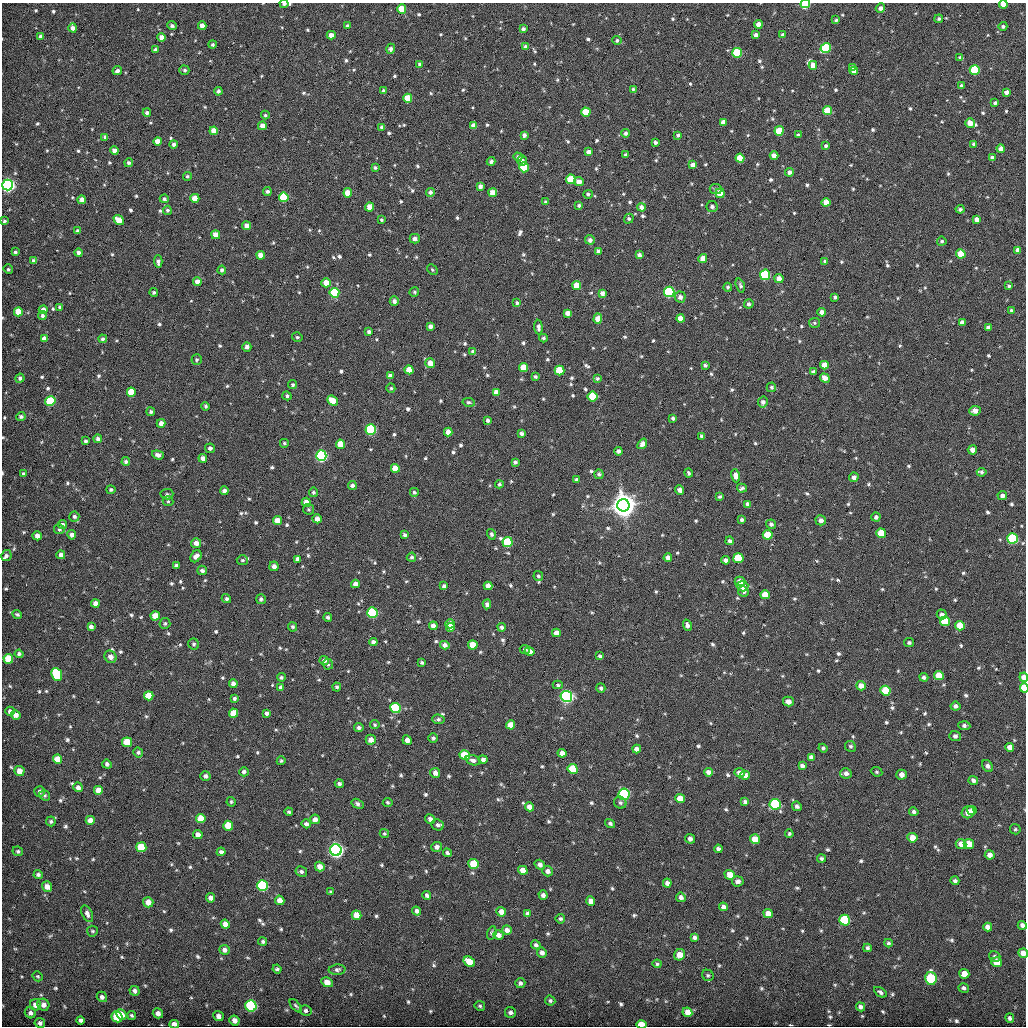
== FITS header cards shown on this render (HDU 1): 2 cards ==
NAXIS1  =                 2048 / fastest changing axis
NAXIS2  =                 2048 / next to fastest changing axis

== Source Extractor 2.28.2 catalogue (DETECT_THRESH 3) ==
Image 2048 x 2048 px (HDU 1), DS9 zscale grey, zoomed out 1/2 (1 PNG px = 2 x 2 image px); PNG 1028 x 1028 px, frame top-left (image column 1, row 2047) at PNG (2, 3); each listed source drawn as its Kron ellipse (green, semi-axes under 4 px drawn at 4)
Background 313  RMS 4.7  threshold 14.1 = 3 sigma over >= 5 px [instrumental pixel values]
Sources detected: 1305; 1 cannot appear on this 1/2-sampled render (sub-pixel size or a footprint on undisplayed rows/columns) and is neither listed nor drawn; of the other 1304, the 500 brightest by FLUX_AUTO listed and drawn (804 fainter detections omitted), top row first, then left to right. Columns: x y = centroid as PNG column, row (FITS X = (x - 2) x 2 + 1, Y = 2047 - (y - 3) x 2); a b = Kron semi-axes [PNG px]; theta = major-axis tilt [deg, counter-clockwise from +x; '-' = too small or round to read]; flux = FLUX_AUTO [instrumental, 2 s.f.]
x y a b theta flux
284 4 4 3 - 3.4e+03
805 4 5 4 - 7.3e+04
1003 4 4 4 - 9.1e+03
880 8 5 4 - 5.0e+03
402 9 4 4 - 2.7e+04
939 19 4 4 - 2.3e+03
836 20 4 3 - 2.2e+03
758 24 4 4 - 8.8e+03
172 26 5 4 - 3.0e+03
202 26 4 4 - 7.1e+03
347 26 4 3 - 2.6e+03
1003 26 4 4 - 2.3e+03
73 28 4 4 - 5.0e+03
523 29 3 3 - 3.1e+03
331 35 4 4 - 7.7e+03
756 35 3 3 - 3.3e+03
783 35 4 4 - 2.2e+03
40 36 3 3 - 3.0e+03
162 37 4 4 - 8.6e+03
617 40 4 4 - 2.3e+03
212 45 4 4 - 2.5e+03
525 46 4 4 - 2.8e+03
826 48 5 5 - 7.1e+04
155 49 4 4 - 2.5e+03
391 49 5 4 - 3.4e+03
737 53 5 5 - 6.3e+04
960 58 4 3 - 2.5e+03
420 64 3 3 - 2.7e+03
813 65 4 4 - 1.0e+04
853 68 4 3 - 4.4e+03
184 70 5 4 - 2.8e+03
975 70 5 5 - 6.8e+04
117 71 5 4 - 3.2e+03
854 71 4 4 - 7.2e+03
961 85 4 4 - 2.1e+03
633 89 4 3 - 2.1e+03
218 91 4 4 - 3.7e+03
383 91 4 3 - 3.6e+03
1006 92 4 4 - 5.1e+03
408 98 4 4 - 2.3e+04
995 103 3 3 - 2.2e+03
828 111 4 4 - 3.1e+04
147 112 4 4 - 3.1e+03
586 112 4 4 - 3.5e+04
265 115 4 4 - 2.1e+03
723 122 4 4 - 5.7e+03
970 123 5 4 - 1.3e+04
262 126 4 4 - 8.6e+03
474 126 4 4 - 1.1e+04
382 127 4 3 - 3.3e+03
214 131 4 4 - 1.5e+04
779 131 4 4 - 3.2e+04
626 133 4 4 - 3.1e+03
524 135 4 4 - 3.9e+03
678 135 3 3 - 2.7e+03
798 135 4 4 - 2.6e+03
105 137 4 4 - 3.1e+03
158 141 4 4 - 1.1e+04
655 142 3 3 - 3.0e+03
174 144 4 4 - 3.2e+03
974 144 4 4 - 2.5e+03
826 146 4 4 - 2.6e+03
1001 149 4 4 - 7.3e+03
114 151 4 4 - 7.1e+03
588 152 4 4 - 6.8e+03
625 155 3 3 - 2.1e+03
774 155 4 4 - 8.4e+03
518 157 4 4 - 3.3e+03
992 157 4 3 - 2.5e+03
740 158 4 4 - 2.0e+04
491 161 4 3 - 3.1e+03
522 161 5 4 - 3.8e+03
129 163 4 4 - 3.0e+03
693 165 4 4 - 8.6e+03
524 167 5 4 - 4.2e+04
375 168 3 3 - 2.1e+03
789 172 4 4 - 5.3e+03
187 176 4 4 - 2.5e+03
571 179 5 5 - 4.5e+04
579 181 5 4 - 7.9e+03
8 185 5 5 - 4.3e+05
480 186 4 3 - 4.2e+03
716 189 6 5 - 2.2e+03
267 191 4 4 - 3.0e+03
430 192 4 4 - 3.3e+03
348 193 4 4 - 1.8e+04
493 193 4 4 - 1.3e+04
720 193 5 4 - 1.5e+04
588 194 5 4 - 2.5e+03
284 197 5 5 - 5.6e+04
195 198 4 4 - 1.7e+04
164 199 4 4 - 2.9e+03
82 200 4 4 - 7.3e+03
546 202 4 3 - 2.5e+03
826 202 4 4 - 1.2e+04
579 205 4 4 - 2.1e+03
369 207 4 4 - 1.1e+04
641 207 4 4 - 5.5e+03
712 207 5 5 - 4.0e+03
960 209 4 4 - 2.7e+03
167 210 4 4 - 2.4e+03
629 219 5 4 - 2.4e+03
977 219 4 4 - 5.7e+03
119 220 6 4 -39 1.7e+04
381 220 4 3 - 2.2e+03
4 221 4 3 - 2.5e+03
246 226 4 4 - 7.6e+03
77 231 4 4 - 2.9e+03
216 235 4 4 - 1.1e+04
415 239 5 5 - 5.7e+03
590 240 5 4 - 4.4e+03
942 241 4 4 - 2.1e+03
1018 250 4 4 - 4.9e+03
598 251 4 4 - 4.0e+03
15 252 4 4 - 2.4e+03
79 253 4 4 - 5.2e+03
961 254 4 4 - 2.8e+04
261 255 4 4 - 1.1e+04
639 255 4 3 - 3.9e+03
703 258 4 4 - 1.2e+04
33 261 4 4 - 4.1e+03
825 261 3 3 - 2.6e+03
158 262 6 3 -87 3.8e+03
8 269 5 4 - 2.2e+03
222 270 4 4 - 3.5e+03
432 270 6 4 -47 2.2e+03
765 275 5 5 - 1.1e+05
779 279 4 4 - 8.8e+03
197 282 4 4 - 8.3e+03
326 283 4 4 - 1.6e+04
577 285 4 4 - 1.7e+04
740 285 7 3 -71 2.6e+03
1009 286 4 3 - 2.1e+03
728 287 4 4 - 2.3e+03
154 292 4 4 - 2.2e+03
414 292 5 4 - 2.4e+03
669 292 5 5 - 1.6e+05
334 293 5 5 - 6.8e+04
602 293 4 4 - 5.0e+03
680 297 5 5 - 5.2e+03
835 297 4 4 - 2.6e+03
394 301 5 4 - 5.4e+03
517 303 4 4 - 2.7e+03
749 304 5 4 - 3.4e+03
60 307 4 3 - 2.6e+03
43 310 4 4 - 7.4e+03
1012 310 4 3 - 2.2e+03
18 312 4 4 - 2.7e+04
822 312 4 4 - 7.0e+03
568 313 4 4 - 7.2e+03
42 315 4 4 - 2.8e+03
598 319 5 4 - 1.1e+04
681 319 4 4 - 1.2e+04
962 322 4 4 - 5.5e+03
814 323 5 5 - 2.2e+03
430 326 4 4 - 5.2e+03
538 327 7 4 -85 4.0e+03
988 328 4 4 - 5.2e+03
369 332 4 4 - 3.2e+03
297 337 5 4 - 2.5e+03
543 338 4 4 - 2.3e+03
44 339 4 4 - 8.1e+03
103 339 4 4 - 3.2e+03
247 347 4 4 - 4.9e+03
473 352 4 3 - 3.3e+03
197 360 5 5 - 2.7e+03
430 363 5 4 - 1.0e+04
705 365 4 4 - 2.4e+03
824 365 4 4 - 1.1e+04
524 367 4 4 - 2.2e+04
409 370 4 4 - 1.9e+04
559 371 5 5 - 3.8e+04
813 372 4 4 - 3.0e+03
390 376 4 4 - 5.2e+03
535 377 4 4 - 2.7e+03
20 378 4 4 - 3.7e+03
825 378 5 4 - 7.3e+03
597 379 4 4 - 2.2e+03
293 385 4 4 - 2.1e+03
771 387 5 4 - 2.2e+03
391 388 4 4 - 2.1e+03
131 392 4 4 - 2.8e+04
496 392 4 4 - 6.4e+03
287 396 4 4 - 2.9e+03
593 396 5 5 - 4.0e+04
50 401 5 5 - 5.2e+04
333 401 6 4 -42 2.0e+04
469 402 6 4 -11 2.2e+03
763 402 5 5 - 4.6e+03
205 406 4 4 - 2.3e+03
975 411 6 5 - 8.1e+03
151 412 4 4 - 3.1e+03
21 416 4 4 - 2.8e+03
673 418 4 3 - 2.6e+03
488 420 4 4 - 3.3e+03
161 423 4 4 - 7.3e+03
371 429 5 5 - 1.6e+05
448 432 4 4 - 1.0e+04
522 434 4 3 - 3.5e+03
702 436 3 3 - 2.4e+03
98 439 4 4 - 3.9e+03
86 441 4 4 - 2.8e+03
284 443 4 4 - 2.1e+03
340 444 4 4 - 1.7e+04
642 444 6 4 52 6.6e+03
210 448 5 4 - 4.8e+03
972 450 4 4 - 7.6e+03
618 451 4 4 - 3.7e+03
158 455 6 4 -19 4.7e+03
321 456 5 5 - 2.3e+05
203 458 4 4 - 6.5e+03
126 462 4 4 - 3.6e+03
515 462 4 4 - 2.7e+03
395 468 4 4 - 1.8e+04
982 472 5 4 - 2.2e+03
689 473 5 3 - 2.1e+03
23 474 4 4 - 2.4e+03
599 474 4 4 - 2.6e+03
735 476 7 4 -73 6.4e+03
854 477 5 4 - 4.3e+03
576 480 4 3 - 2.8e+03
499 484 4 4 - 2.2e+03
352 486 4 4 - 3.9e+03
742 488 5 4 - 2.5e+03
111 490 4 4 - 2.4e+03
680 490 5 4 - 6.9e+03
224 491 4 4 - 6.1e+03
313 492 4 4 - 2.4e+03
414 492 4 4 - 2.5e+03
167 494 6 5 - 2.5e+03
1002 496 5 4 - 4.1e+03
719 497 4 3 - 2.1e+03
168 501 5 5 - 2.1e+03
306 502 5 4 - 1.3e+04
748 504 4 4 - 4.3e+03
623 505 6 6 - 3.1e+06
309 509 5 5 - 2.1e+03
74 517 5 5 - 2.8e+03
876 517 4 4 - 3.4e+03
317 519 4 4 - 7.2e+03
742 520 4 4 - 3.0e+03
821 520 5 5 - 5.5e+03
277 521 4 4 - 1.4e+04
771 524 5 4 - 3.5e+03
62 525 4 4 - 3.8e+03
59 529 5 5 - 2.7e+03
881 533 5 4 - 2.9e+04
491 534 5 4 - 3.0e+03
72 535 4 4 - 6.5e+03
405 535 3 3 - 2.9e+03
768 535 5 4 - 3.1e+04
37 536 4 4 - 7.1e+03
1013 538 5 5 - 1.3e+05
730 541 4 4 - 3.7e+03
508 542 5 5 - 7.2e+04
196 543 5 5 - 8.2e+03
6 555 6 5 - 3.2e+03
61 555 4 4 - 5.4e+03
196 556 6 5 - 7.4e+03
411 557 5 4 - 2.2e+03
668 558 4 4 - 6.4e+03
738 558 5 5 - 4.7e+04
297 559 4 4 - 5.6e+03
242 560 5 5 - 2.4e+03
726 560 4 4 - 5.8e+03
176 566 4 4 - 3.7e+03
274 566 5 4 - 6.3e+03
202 570 5 5 - 3.7e+03
538 576 5 4 - 2.6e+03
740 581 5 5 - 8.6e+03
355 584 4 4 - 8.1e+03
444 586 4 4 - 3.0e+03
488 586 4 4 - 7.8e+03
742 586 6 5 - 1.2e+04
743 591 5 5 - 5.2e+03
765 595 5 4 - 1.7e+04
226 599 5 4 - 2.7e+03
261 599 5 4 - 3.3e+03
95 603 4 4 - 8.5e+03
487 604 5 4 - 4.6e+03
372 613 5 5 - 1.1e+05
17 614 5 4 - 2.8e+03
942 614 5 4 - 3.9e+03
155 616 4 4 - 1.5e+04
328 617 4 4 - 2.3e+03
945 621 5 5 - 5.0e+04
165 623 5 5 - 2.4e+03
450 624 4 4 - 7.0e+03
687 625 6 4 -72 4.9e+03
433 626 4 4 - 6.3e+03
960 626 5 4 - 2.9e+04
91 627 4 4 - 4.1e+03
293 627 4 4 - 2.2e+03
450 627 5 4 - 8.1e+03
502 627 4 4 - 3.1e+03
556 633 4 4 - 7.7e+03
373 642 4 4 - 4.7e+03
909 643 5 4 - 2.8e+03
194 644 6 5 - 2.5e+03
445 645 4 4 - 4.8e+03
473 645 4 4 - 2.2e+04
525 649 5 4 - 2.7e+03
530 651 5 4 - 7.6e+03
19 654 4 4 - 3.2e+03
600 656 4 3 - 2.4e+03
110 657 6 5 - 6.4e+03
8 659 5 5 - 3.3e+04
324 661 5 4 - 4.0e+03
422 662 4 3 - 2.2e+03
328 664 5 5 - 2.2e+03
57 674 7 5 -68 7.3e+04
939 676 5 4 - 2.5e+04
281 677 4 4 - 2.3e+03
924 677 4 4 - 3.4e+03
1024 677 4 4 - 7.6e+03
233 683 4 4 - 5.5e+03
558 685 5 4 - 2.1e+03
861 686 5 4 - 1.0e+04
281 687 4 4 - 3.7e+03
337 687 4 4 - 3.1e+03
601 688 5 4 - 2.8e+03
1024 688 5 4 - 3.2e+04
885 691 5 5 - 4.6e+04
149 696 5 4 - 2.4e+04
566 696 6 5 - 3.7e+05
234 698 4 3 - 2.4e+03
788 702 5 5 - 8.4e+03
956 706 5 4 - 4.0e+03
395 708 5 5 - 1.1e+05
10 711 5 4 - 5.5e+03
234 713 4 4 - 2.1e+04
266 713 3 3 - 3.1e+03
16 715 5 4 - 8.1e+03
438 719 6 4 -6 3.1e+03
375 725 5 4 - 2.1e+03
511 725 4 4 - 1.5e+04
964 726 6 4 -5 3.7e+03
359 728 5 4 - 3.6e+03
955 736 6 5 - 4.7e+03
433 738 5 4 - 2.8e+03
371 740 5 5 - 7.4e+03
407 740 5 4 - 7.1e+03
127 742 5 5 - 3.2e+04
850 746 5 5 - 2.5e+03
1010 747 4 4 - 8.5e+03
823 748 4 4 - 2.3e+03
637 749 4 4 - 7.1e+03
138 752 5 5 - 2.9e+03
562 753 4 4 - 7.8e+03
465 755 5 5 - 3.1e+04
811 757 4 4 - 5.0e+03
57 759 4 4 - 1.7e+04
473 760 7 5 -18 4.6e+03
483 760 4 4 - 4.6e+03
281 761 4 4 - 2.3e+03
107 764 5 4 - 3.7e+03
802 766 4 4 - 4.0e+03
988 766 6 5 - 4.2e+03
573 769 5 5 - 4.3e+04
19 771 5 5 - 1.1e+04
244 772 4 4 - 4.4e+03
708 772 4 4 - 5.5e+03
877 772 6 4 -23 2.1e+03
435 773 5 5 - 6.8e+03
740 773 5 4 - 7.3e+03
846 773 6 5 - 5.2e+03
745 775 5 4 - 5.9e+03
902 775 5 5 - 7.1e+03
205 776 5 5 - 4.0e+03
973 780 5 4 - 4.0e+03
339 784 4 4 - 3.6e+03
78 787 5 4 - 5.0e+03
98 790 4 4 - 1.1e+04
40 791 5 5 - 4.6e+03
624 794 5 5 - 1.3e+05
45 795 6 4 -34 2.1e+03
680 799 5 4 - 1.8e+04
745 801 4 3 - 2.7e+03
231 802 5 4 - 2.2e+03
388 802 5 4 - 2.1e+03
620 803 6 5 - 3.0e+03
358 804 6 4 -29 3.6e+03
775 804 5 5 - 9.2e+04
797 806 5 4 - 4.3e+03
529 807 4 4 - 8.5e+03
972 810 5 4 - 4.4e+03
289 812 4 4 - 2.4e+03
914 812 5 4 - 3.4e+03
968 812 6 6 - 1.3e+04
201 818 5 4 - 2.0e+04
315 819 5 5 - 7.1e+03
430 819 5 4 - 5.1e+03
90 820 4 4 - 7.4e+03
51 821 5 4 - 2.8e+03
610 823 5 4 - 2.8e+03
306 824 4 4 - 3.7e+03
438 825 6 5 - 3.4e+03
228 826 5 5 - 3.0e+04
1015 829 5 5 - 2.1e+03
198 834 4 4 - 7.4e+03
384 834 5 4 - 2.1e+03
789 834 4 4 - 2.3e+03
912 838 5 4 - 1.3e+04
690 839 5 4 - 4.6e+03
755 839 5 4 - 1.5e+04
961 844 5 5 - 7.9e+03
969 844 5 5 - 1.7e+04
141 847 5 5 - 4.3e+04
437 847 5 5 - 5.0e+03
718 849 4 4 - 4.1e+03
336 850 6 5 - 5.8e+05
18 851 5 4 - 3.1e+03
221 852 4 4 - 4.1e+03
447 853 4 4 - 3.7e+03
990 855 5 4 - 7.1e+03
821 858 4 4 - 2.5e+03
474 864 5 5 - 3.3e+04
540 865 5 4 - 4.9e+03
320 867 5 4 - 9.0e+03
523 870 5 4 - 1.3e+04
548 871 5 5 - 5.1e+03
301 872 6 5 - 3.0e+03
38 875 4 4 - 3.9e+03
730 875 5 4 - 1.2e+04
738 881 6 5 - 4.6e+03
955 881 4 4 - 2.8e+03
667 883 4 4 - 4.7e+03
47 886 5 5 - 9.4e+03
263 886 5 5 - 1.4e+05
331 892 4 3 - 2.2e+03
427 895 4 4 - 3.2e+03
543 895 4 4 - 4.8e+03
681 897 5 4 - 4.2e+03
211 898 5 4 - 5.7e+03
280 900 5 4 - 9.6e+03
591 901 4 4 - 7.7e+03
148 902 5 5 - 1.2e+04
723 907 4 4 - 5.1e+03
417 911 4 4 - 3.7e+03
501 912 5 4 - 1.0e+04
768 913 5 4 - 1.1e+04
87 914 9 5 -65 5.4e+03
527 914 4 3 - 2.8e+03
356 915 5 4 - 1.4e+04
560 919 5 4 - 2.7e+03
845 920 5 5 - 9.8e+04
225 924 4 4 - 8.1e+03
1022 925 5 4 - 4.9e+03
988 927 4 4 - 7.5e+03
507 930 5 4 - 6.3e+03
92 931 5 5 - 2.3e+03
492 933 7 4 75 2.2e+03
499 935 5 5 - 6.0e+03
695 937 4 4 - 3.3e+03
263 942 4 4 - 2.1e+03
888 943 4 4 - 2.1e+03
536 945 5 4 - 3.1e+03
867 948 4 4 - 2.6e+03
224 950 5 5 - 5.1e+03
542 953 5 5 - 5.6e+03
1023 953 5 4 - 8.5e+03
680 955 6 5 - 1.2e+04
995 956 6 5 - 2.9e+03
469 962 6 4 -34 2.0e+04
997 962 5 5 - 1.9e+04
657 964 4 4 - 2.3e+03
277 969 4 4 - 2.3e+03
337 970 8 5 4 3.3e+03
964 974 5 5 - 1.6e+04
708 975 6 5 - 2.8e+03
37 976 5 5 - 2.1e+03
931 978 6 5 - 8.3e+04
327 982 6 4 -29 8.5e+03
520 983 5 5 - 3.8e+03
964 988 5 5 - 3.2e+03
135 991 5 4 - 4.5e+03
880 992 7 4 -34 3.5e+03
102 997 5 5 - 4.3e+03
550 1001 5 5 - 3.0e+03
36 1005 6 5 - 9.5e+03
43 1005 6 6 - 7.1e+03
251 1006 6 5 - 1.8e+05
296 1006 8 4 -49 2.4e+03
480 1006 5 5 - 2.6e+03
860 1007 5 4 - 4.1e+03
306 1011 6 5 - 3.5e+03
510 1012 5 5 - 4.9e+03
687 1012 5 4 - 1.1e+04
30 1013 5 5 - 4.8e+03
158 1013 5 5 - 6.1e+03
121 1015 5 4 - 9.5e+03
132 1015 4 4 - 2.2e+03
218 1016 5 5 - 7.1e+03
117 1017 5 5 - 4.3e+04
1010 1018 5 4 - 3.0e+03
81 1020 4 3 - 4.3e+03
234 1020 5 4 - 7.3e+03
40 1023 5 5 - 3.8e+03
174 1024 5 3 - 1.1e+04
641 1024 5 4 - 1.9e+04
At the frame edge (FLAGS 8, measured only in part): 9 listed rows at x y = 284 4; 805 4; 1003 4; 8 185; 1024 677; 1024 688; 1023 953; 174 1024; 641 1024
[804 fainter detections neither listed nor drawn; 1 sub-pixel or undisplayed-footprint detection neither listed nor drawn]